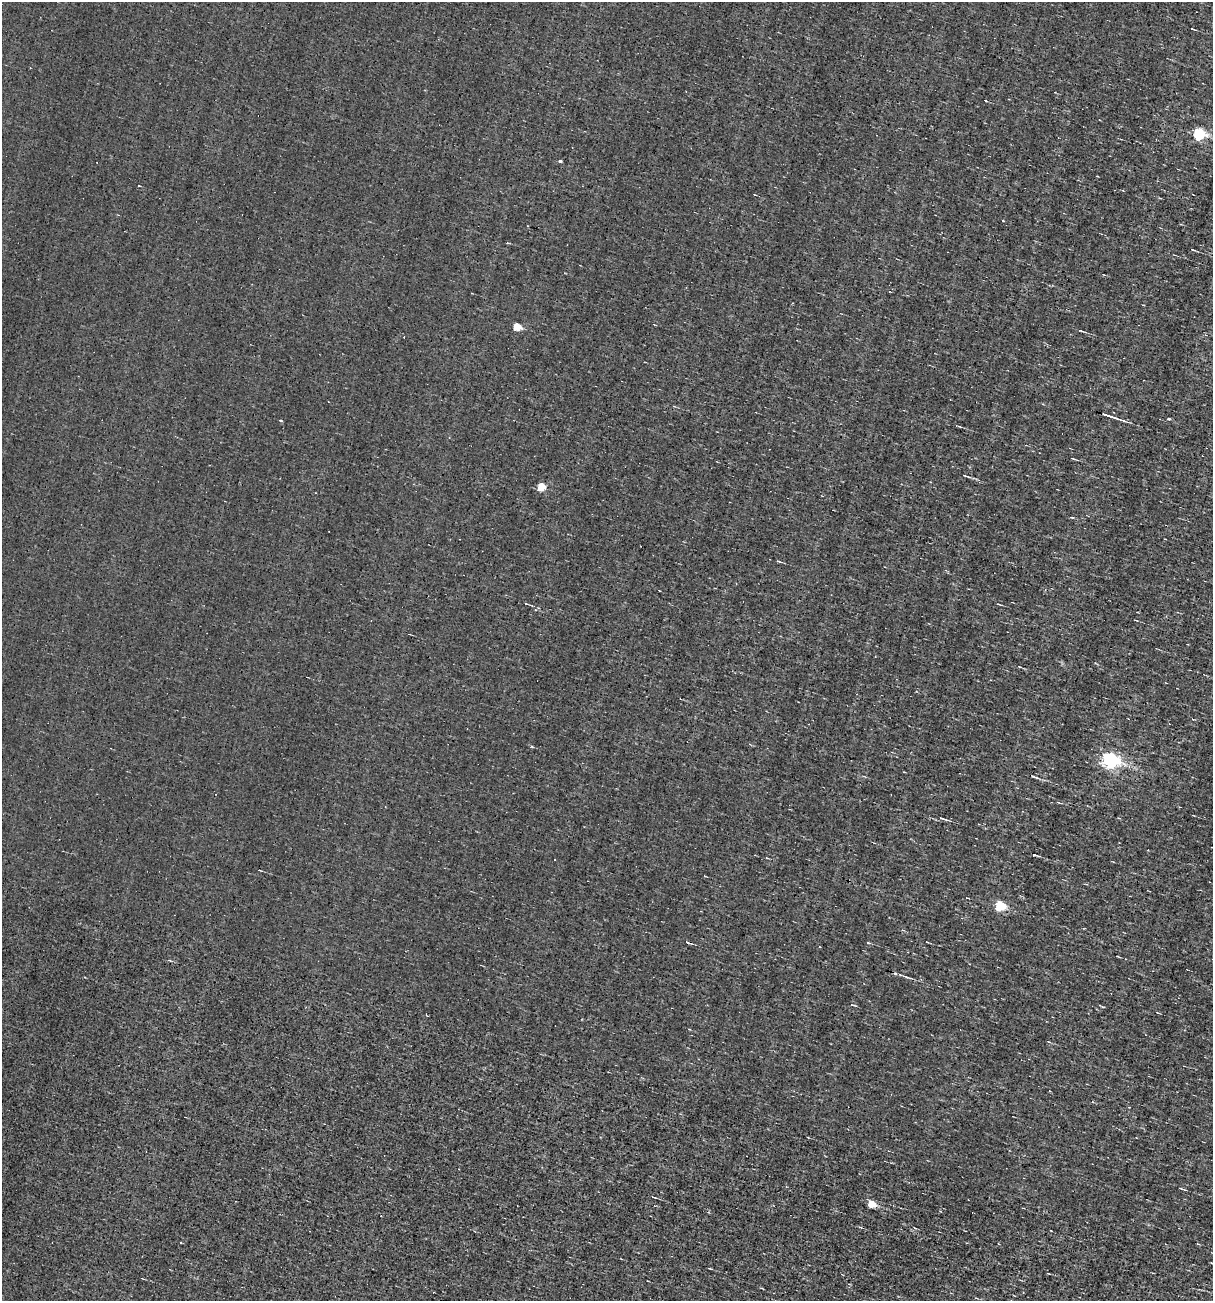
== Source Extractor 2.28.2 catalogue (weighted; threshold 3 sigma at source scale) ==
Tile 6 of 4 x 4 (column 2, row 2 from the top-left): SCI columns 1326-2536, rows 2598-3896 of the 5198 x 5194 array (HDU 1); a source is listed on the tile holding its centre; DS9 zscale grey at full resolution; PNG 1215 x 1303 px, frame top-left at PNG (2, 2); no overlay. Shown black and unused: <1% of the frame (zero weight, under 3 of 4 exposures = <1% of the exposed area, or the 3 px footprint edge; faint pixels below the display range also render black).
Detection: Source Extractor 2.28.2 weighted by HDU 2 'WHT'; one run over the whole footprint, this tile lists its part. Background -0.00129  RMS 0.035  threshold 0.158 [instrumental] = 3 sigma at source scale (4.5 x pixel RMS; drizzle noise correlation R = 1.50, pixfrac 1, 0.05/0.05 arcsec/px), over >= 5 px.
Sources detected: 37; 3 cosmic-ray / hot-pixel residue — not listed; the other 34 listed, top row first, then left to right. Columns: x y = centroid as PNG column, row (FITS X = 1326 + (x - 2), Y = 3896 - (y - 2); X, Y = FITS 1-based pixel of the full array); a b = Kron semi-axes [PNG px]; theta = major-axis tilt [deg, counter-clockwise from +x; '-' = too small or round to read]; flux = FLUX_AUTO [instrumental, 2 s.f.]
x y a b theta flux
1192 29 4 2 - 2.9
1199 133 6 5 - 420
560 161 4 3 - 7.3
1193 250 6 3 -18 4.5
517 326 5 5 - 100
1082 331 11 2 -19 5.6
1110 416 22 2 -18 31
1168 419 4 3 - 5.1
280 421 3 3 - 8.7
958 426 9 2 -19 4.8
1073 459 7 2 -16 3.7
966 476 13 3 -17 6.9
541 487 5 5 - 120
778 561 6 3 -18 4.6
1019 666 5 3 - 2.7
1110 760 7 6 - 1200
1034 777 13 3 -19 7.6
943 819 10 3 -20 7.5
1036 855 7 2 -18 5.7
554 860 3 2 - 4.2
260 870 3 2 - 2.4
705 876 3 3 - 6
1000 906 7 5 -13 220
688 942 8 3 -22 6
927 942 3 2 - 2.1
868 943 5 3 - 3.1
84 977 3 2 - 3
906 977 9 3 -21 7
852 1005 7 2 -9 3.5
1180 1188 5 3 - 4.2
654 1197 6 2 -23 3.6
871 1204 5 5 - 110
915 1228 5 3 - 2.9
710 1268 4 2 - 2.8
Unlisted compact peaks at least as high as the median listed source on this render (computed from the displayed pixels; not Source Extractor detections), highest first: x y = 532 746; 1003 221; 986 101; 1103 1007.